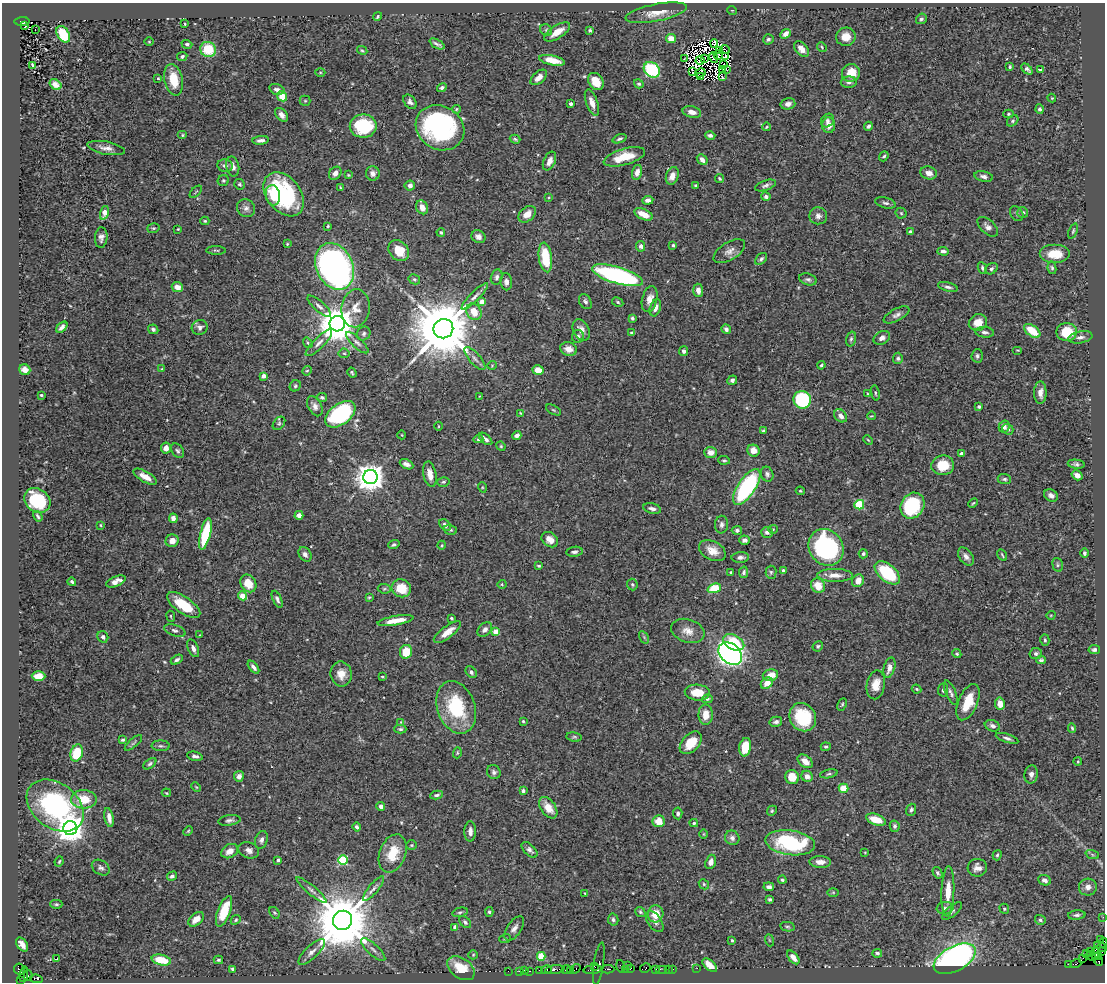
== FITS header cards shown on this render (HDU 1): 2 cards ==
NAXIS1  =                 1103
NAXIS2  =                  980

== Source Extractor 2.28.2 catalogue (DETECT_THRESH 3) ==
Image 1103 x 980 px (HDU 1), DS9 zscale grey, 1 PNG px = 1 image px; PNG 1107 x 984 px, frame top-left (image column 1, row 980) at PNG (2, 3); each listed source drawn as its Kron ellipse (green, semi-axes under 4 px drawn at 4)
Background 0.588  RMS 0.021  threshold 0.0625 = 3 sigma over >= 5 px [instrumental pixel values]
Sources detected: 519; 10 with non-positive FLUX_AUTO (blend fragments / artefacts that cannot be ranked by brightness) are neither listed nor drawn; of the other 509, the 500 brightest by FLUX_AUTO listed and drawn (9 fainter detections omitted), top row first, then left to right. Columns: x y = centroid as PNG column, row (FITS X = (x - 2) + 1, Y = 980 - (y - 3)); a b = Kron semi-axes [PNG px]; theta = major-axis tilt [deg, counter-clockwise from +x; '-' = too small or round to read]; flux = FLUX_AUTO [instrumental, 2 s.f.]
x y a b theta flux
732 10 5 3 - 1.1
656 13 31 8 11 20
378 16 4 3 - 2.3
921 19 6 5 - 2.9
22 21 7 4 2 330
185 24 3 2 - 1.4
25 26 4 3 - 20
35 30 2 2 - 0.89
546 30 6 5 - 2.8
590 30 4 3 - 2.1
557 32 15 6 33 17
63 34 9 6 -58 45
786 34 6 4 41 8.5
846 37 10 9 - 15
671 39 5 4 - 16
768 39 5 5 - 3.1
149 42 5 3 - 1.2
714 43 4 3 - 2.1
187 44 5 4 - 3
437 44 8 3 -28 3.5
822 47 5 4 - 1.6
208 49 8 7 - 49
725 49 5 2 - 2.5
802 49 9 5 -47 11
362 50 5 3 - 1.8
720 51 4 2 - 2.6
718 55 5 3 - 1.9
182 56 5 4 - 3.2
726 56 3 2 - 1.8
704 58 4 2 - 1.2
713 58 5 2 - 1.7
684 59 3 2 - 7.9
552 60 13 5 -12 19
700 60 4 3 - 0.89
33 65 4 3 - 2.7
723 65 2 2 - 1.7
1010 67 3 3 - 2
1027 69 7 3 -44 3.8
1040 69 4 3 - 3.5
652 70 9 7 -41 100
722 70 2 2 - 0.85
727 70 4 2 - 2.1
320 72 5 3 - 1.4
693 72 3 2 - 1.4
700 73 5 2 - 2.8
851 73 9 8 - 26
539 77 10 5 41 8.4
700 77 3 2 - 2.8
722 77 3 2 - 1.2
158 78 3 3 - 1.5
174 80 16 9 -78 34
596 81 9 7 -56 21
849 82 8 5 4 5.1
55 84 6 4 -33 7.6
639 84 5 4 - 2.3
442 88 5 4 - 2.6
277 89 8 5 -17 5.4
282 96 5 4 - 23
1052 98 4 4 - 1.4
305 101 5 5 - 1.8
410 102 8 5 -52 4.7
592 103 14 5 -70 10
571 104 3 3 - 6
788 104 7 5 13 7.4
456 109 4 3 - 1.7
1040 109 4 4 - 2.7
692 112 9 5 -13 11
1008 114 5 4 - 2
281 115 8 5 -50 6
827 121 7 6 - 4.8
1013 121 6 4 42 2.6
829 125 8 6 88 12
363 126 13 11 0 81
868 126 4 3 - 3.4
767 127 4 4 - 1.4
440 128 25 21 -32 250
182 135 5 4 - 1.9
710 135 5 3 - 4.5
515 139 5 4 - 2.2
620 139 7 4 21 3
261 140 8 4 6 5.6
106 148 19 6 -10 9.7
884 156 5 4 - 2.3
624 157 21 8 16 32
702 160 6 4 -48 6.8
549 161 10 5 64 8.7
225 166 8 6 -10 4.6
233 167 10 6 -77 7.8
637 172 7 5 75 8.7
335 173 7 5 52 7.3
373 173 7 7 - 5.4
929 173 8 6 -16 8.4
348 175 4 3 - 1.4
672 176 9 6 70 12
984 176 9 5 -12 4.7
719 178 4 4 - 1.8
223 181 6 5 - 2.6
240 184 5 5 - 2.9
410 185 5 5 - 5.2
766 185 11 5 19 4.1
696 186 3 3 - 3.7
340 187 4 2 - 1.1
196 192 7 3 45 1.6
284 194 24 17 -52 160
273 195 10 7 -80 14
548 197 3 2 - 1.3
766 197 5 4 - 4.6
648 200 5 4 - 6.5
885 203 10 5 -15 3.9
422 207 7 5 -60 13
246 208 9 8 - 6.6
104 213 7 4 72 19
901 213 5 5 - 2
1023 213 5 5 - 3.4
527 214 10 7 40 11
643 214 10 5 -24 19
1017 214 8 6 -55 3.1
818 216 9 8 - 6.5
205 221 4 4 - 1.7
328 226 3 3 - 1.4
988 227 12 7 -43 6.7
153 228 6 4 17 2
178 229 3 2 - 1.1
1073 231 8 3 69 2
441 232 4 4 - 2
910 232 4 3 - 4.8
101 237 10 6 86 6.2
478 237 7 6 - 7.4
287 244 3 3 - 1.3
673 245 3 3 - 2.1
641 246 5 4 - 4.4
216 250 10 3 -1 2
399 251 11 9 -45 28
729 251 17 9 32 9.6
943 251 5 4 - 4
1055 254 15 9 0 26
545 257 15 6 -83 52
761 259 7 4 45 3.2
335 266 24 18 -64 690
982 268 6 4 -67 2.6
1052 268 6 4 -80 2.8
991 269 7 5 35 3.6
617 275 26 8 -17 230
497 277 8 5 77 4.4
414 279 6 5 - 2.4
808 279 9 5 -18 3.7
506 282 8 6 -86 5.9
177 287 6 5 - 12
948 287 10 4 -14 4.2
698 290 6 5 - 7.9
475 296 18 4 45 7.4
650 299 13 7 75 11
482 302 4 4 - 15
585 302 8 5 -59 4.2
618 302 6 4 -29 2.2
319 306 15 5 -42 5.7
356 308 19 14 82 19
655 308 9 5 71 8.2
474 312 9 7 -58 21
897 315 14 6 27 6
632 318 4 3 - 2.3
978 323 9 8 - 16
337 324 8 7 - 4100
62 327 7 4 44 4.9
200 327 8 7 - 5.1
153 329 5 4 - 3.4
443 329 10 9 - 14000
726 329 5 4 - 4.1
581 330 11 7 -63 11
1032 331 9 5 -36 31
985 332 9 5 -6 4.5
1067 332 10 9 - 37
632 333 3 3 - 2.3
364 334 7 6 - 3.5
578 337 6 6 - 4
1080 337 12 6 10 6.3
882 338 9 6 29 5.8
851 339 7 4 75 2.8
308 343 6 3 -55 1.6
319 343 18 5 45 7.7
357 343 14 5 -43 5.6
569 349 8 6 -15 12
1018 350 5 2 - 1.2
684 351 5 4 - 4.6
344 353 5 5 - 2.1
977 356 7 5 86 3.3
898 358 5 5 - 3
475 359 14 5 -49 6.5
492 365 5 3 - 1
821 365 4 3 - 1.9
162 369 4 4 - 1.7
25 370 6 5 - 8.1
538 370 5 5 - 16
307 371 5 4 - 1.8
352 373 5 3 - 2
264 376 4 4 - 8.3
732 380 5 4 - 3.1
295 386 6 5 - 2.5
875 393 7 3 -79 1.9
1040 393 11 6 90 11
868 394 4 2 - 1.3
41 395 3 3 - 1.5
480 396 4 2 - 0.97
322 397 5 4 - 2.3
802 400 9 8 - 110
315 406 11 6 -62 6.6
979 407 4 3 - 2.4
554 410 8 4 -27 2
520 413 4 3 - 1.3
340 414 17 10 37 190
841 416 7 5 -48 7.4
871 416 4 3 - 1.3
279 423 7 5 49 2.7
439 426 4 3 - 1.2
1004 427 6 5 - 4.9
1008 429 6 5 - 3.5
764 431 4 3 - 2.2
402 435 4 3 - 0.88
517 435 5 4 - 6.9
478 439 5 4 - 2.9
486 439 8 4 -41 4.6
868 440 5 3 - 1.4
501 446 5 4 - 1.6
166 448 5 5 - 8.4
178 451 8 5 -56 3.4
753 451 6 6 - 11
711 452 6 5 - 13
961 454 4 3 - 6.9
724 460 6 4 -6 2
406 464 7 4 -25 5.5
1076 464 8 4 -7 3.5
943 465 11 10 - 33
430 474 13 6 -78 13
767 474 7 6 - 3.5
1077 475 6 4 -33 7.2
145 477 13 5 -30 13
370 477 7 7 - 1900
1004 479 7 5 -6 2.9
443 482 6 4 15 2.2
482 487 5 3 - 1.3
747 487 21 8 56 180
800 491 4 3 - 1.3
1051 495 7 5 -29 5.7
37 500 14 11 -37 70
973 503 5 3 - 1.5
859 505 5 4 - 65
912 506 13 11 57 98
652 509 9 5 -13 5.5
299 515 4 4 - 7.5
38 516 6 2 -57 2.1
173 518 4 4 - 6.2
100 525 4 3 - 1.3
445 525 7 4 -46 4.8
722 525 9 6 81 5
773 529 4 4 - 1.5
450 530 6 5 - 2.8
737 530 5 4 - 3.2
767 532 6 5 - 4.1
205 534 16 5 76 74
550 540 9 7 -37 11
745 540 5 4 - 5
172 541 6 6 - 11
394 545 6 4 16 2.9
442 545 4 3 - 1.3
826 547 19 16 -55 230
712 551 14 9 -27 15
575 552 8 5 9 4.4
1084 553 5 4 - 2.7
305 554 8 6 -58 5.1
863 554 5 4 - 2.8
1002 555 6 2 -59 1.8
966 556 10 6 -53 6.7
740 557 9 5 2 4.7
1058 565 7 5 -76 2.7
539 566 3 3 - 1.8
783 570 3 3 - 3.3
731 572 3 3 - 2.1
744 572 6 4 78 3.4
771 572 6 5 - 2.8
887 573 15 8 -41 85
835 575 18 6 -1 12
116 581 10 5 22 12
858 581 6 5 - 13
72 582 4 3 - 2.7
248 583 9 7 -57 24
502 584 4 4 - 1.5
632 585 6 5 - 2.4
818 586 7 6 - 20
401 588 10 9 - 27
714 588 7 4 20 76
384 589 6 4 -5 2
243 596 5 4 - 25
369 597 3 3 - 1.5
277 599 9 4 -65 4
184 605 19 8 -34 39
1051 615 5 3 - 1.1
171 616 5 3 - 1.3
451 618 4 3 - 2.2
395 621 18 4 10 19
485 629 8 6 44 5.9
175 630 11 5 -19 4.3
688 631 17 11 -18 14
447 632 16 6 37 16
496 632 4 4 - 20
200 635 2 2 - 0.97
103 637 6 5 - 4
644 637 7 4 -58 1.9
1045 640 6 4 -75 2.4
734 642 11 7 -28 54
818 646 5 4 - 2.3
193 648 9 5 -66 6
1094 650 6 4 9 3.2
406 652 7 6 - 33
730 653 13 9 -38 700
957 654 5 4 - 2.1
1036 654 6 5 - 2.9
177 660 6 4 31 3
1041 660 5 3 - 2.6
253 667 7 4 -50 4.4
889 668 10 5 74 9.1
471 672 6 5 - 4.1
341 674 12 10 -80 16
770 675 8 5 15 15
39 676 7 5 -1 21
382 677 4 3 - 1.5
767 683 6 5 - 13
876 685 14 9 80 16
917 689 5 3 - 1.7
943 690 7 5 84 2.9
697 693 12 8 -4 25
951 693 13 5 -67 4.4
707 699 5 4 - 2.5
968 702 19 9 67 33
842 704 6 4 63 2.1
1000 704 6 5 - 15
456 707 27 19 -71 88
706 715 10 7 -89 18
803 717 14 12 -58 63
523 721 3 3 - 1.6
401 722 4 4 - 1.2
776 722 6 5 - 4.2
992 726 8 5 -20 4.6
1072 728 5 4 - 2
400 729 6 4 0 2.5
574 737 8 4 -9 2.4
1007 738 12 4 -18 4.2
123 740 4 3 - 2.6
133 743 11 3 40 2.6
691 743 13 8 46 28
161 746 9 5 -3 3.3
745 747 9 6 81 33
826 747 5 4 - 2.5
77 753 9 6 72 49
457 753 6 3 72 1.6
195 756 8 4 -11 4.6
805 761 8 5 -39 12
1078 761 4 3 - 1.6
150 764 7 4 38 2.6
494 772 7 6 - 4
829 774 9 4 11 2.4
1031 774 9 6 82 5.8
239 776 5 5 - 5.9
807 776 6 5 - 8.2
792 777 7 6 - 24
196 787 5 3 - 1.2
844 788 5 4 - 25
523 791 4 3 - 2.6
166 793 5 3 - 1.3
437 795 6 3 10 2.9
84 799 13 9 0 33
55 806 31 22 -37 210
381 806 4 4 - 5.7
548 808 12 7 -56 18
911 810 6 5 - 2.7
772 811 5 4 - 1.8
678 813 6 4 -85 3.9
109 817 10 4 -79 9.2
229 820 11 5 8 4.2
876 820 10 5 -19 21
659 821 6 6 - 18
694 823 4 3 - 1.9
895 826 6 5 - 3.9
357 827 4 3 - 3.2
70 828 7 7 - 1800
188 831 5 3 - 1.5
470 831 10 5 89 6.7
704 834 5 3 - 1.2
732 838 7 7 - 6.1
261 840 9 6 71 4.8
790 843 25 12 -8 120
411 845 5 5 - 1.7
249 850 10 7 -21 7.4
529 850 10 5 -43 4.9
230 851 9 6 28 11
865 852 3 2 - 0.96
393 853 20 13 70 36
1092 854 7 4 -20 2.4
997 855 5 4 - 2.2
278 860 3 3 - 4.1
343 860 5 4 - 91
59 861 5 3 - 1.5
711 862 7 5 69 8
820 862 10 6 -2 8.8
101 868 9 7 -33 4.4
977 868 10 9 - 8.6
937 873 6 4 -57 2.6
172 876 5 4 - 4
782 880 4 4 - 1.9
1045 880 6 5 - 4.7
704 884 5 4 - 1.9
769 887 5 4 - 4.5
1088 887 9 8 - 8.5
374 889 15 5 51 6.2
311 890 19 4 -40 6.2
948 891 25 6 88 23
833 892 6 4 0 1.5
585 893 3 2 - 1.3
770 899 4 3 - 3
56 904 6 4 1 2.2
945 908 8 6 6 4.5
1004 909 5 4 - 2.1
224 911 16 6 69 39
952 911 12 5 39 4.2
460 912 8 4 13 2.6
489 912 5 4 - 2.3
640 912 5 4 - 2.5
274 913 6 4 -53 1.9
656 914 8 7 - 20
1077 915 9 4 4 3.7
1103 917 2 2 - 14
196 919 9 5 40 14
236 920 5 4 - 2.1
343 920 10 9 - 13000
613 920 6 5 - 3.1
1040 920 5 5 - 3.1
465 922 7 5 -46 3.7
655 922 12 6 -54 5.8
455 927 4 4 - 8
787 927 7 4 -10 2.4
514 928 14 7 55 7.9
505 939 6 3 20 1.5
1101 939 4 2 - 38
732 940 3 3 - 2.4
769 940 6 4 -70 1.6
1103 943 4 3 - 69
22 944 8 5 -56 8.9
1097 945 3 2 - 460
1102 947 5 3 - 58
373 950 16 5 -43 7.3
1091 951 3 2 - 62
1101 951 3 2 - 36
312 952 17 6 43 9.8
877 953 5 4 - 3.3
1087 953 3 2 - 37
1095 953 7 3 83 460
473 955 5 4 - 1.5
541 956 4 4 - 45
1091 956 5 3 - 35
1099 956 3 3 - 190
793 957 8 4 -51 12
1083 958 4 2 - 28
57 959 3 3 - 7.6
955 959 23 12 28 600
161 960 10 5 -14 35
218 960 5 3 - 1.9
1099 961 4 3 - 43
599 964 21 5 81 31
1069 964 2 2 - 7.5
1076 964 5 3 - 72
628 965 3 2 - 0.98
710 965 9 4 -41 21
594 966 3 3 - 58
621 966 6 4 -74 67
461 968 15 10 -36 39
630 968 3 2 - 12
645 968 5 3 - 64
697 968 2 2 - 10
19 969 6 5 - 170
233 969 4 4 - 3.1
576 969 5 3 - 50
608 969 6 2 0 150
625 969 2 2 - 8.3
656 969 2 2 - 18
661 969 6 2 0 32
668 969 2 2 - 19
673 969 3 2 - 18
539 970 2 2 - 8.5
546 970 5 3 - 93
555 970 10 3 6 120
566 970 4 3 - 34
571 970 3 2 - 35
593 970 9 2 6 160
508 971 2 2 - 4.7
519 971 3 2 - 46
525 971 3 2 - 8.2
530 971 3 2 - 52
24 974 8 3 82 230
28 976 5 3 - 140
36 979 7 3 -8 69
20 980 2 2 - 12
At the frame edge (FLAGS 8, measured only in part): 2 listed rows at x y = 1103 917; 1103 943
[9 fainter detections neither listed nor drawn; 10 non-positive-flux detections neither listed nor drawn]